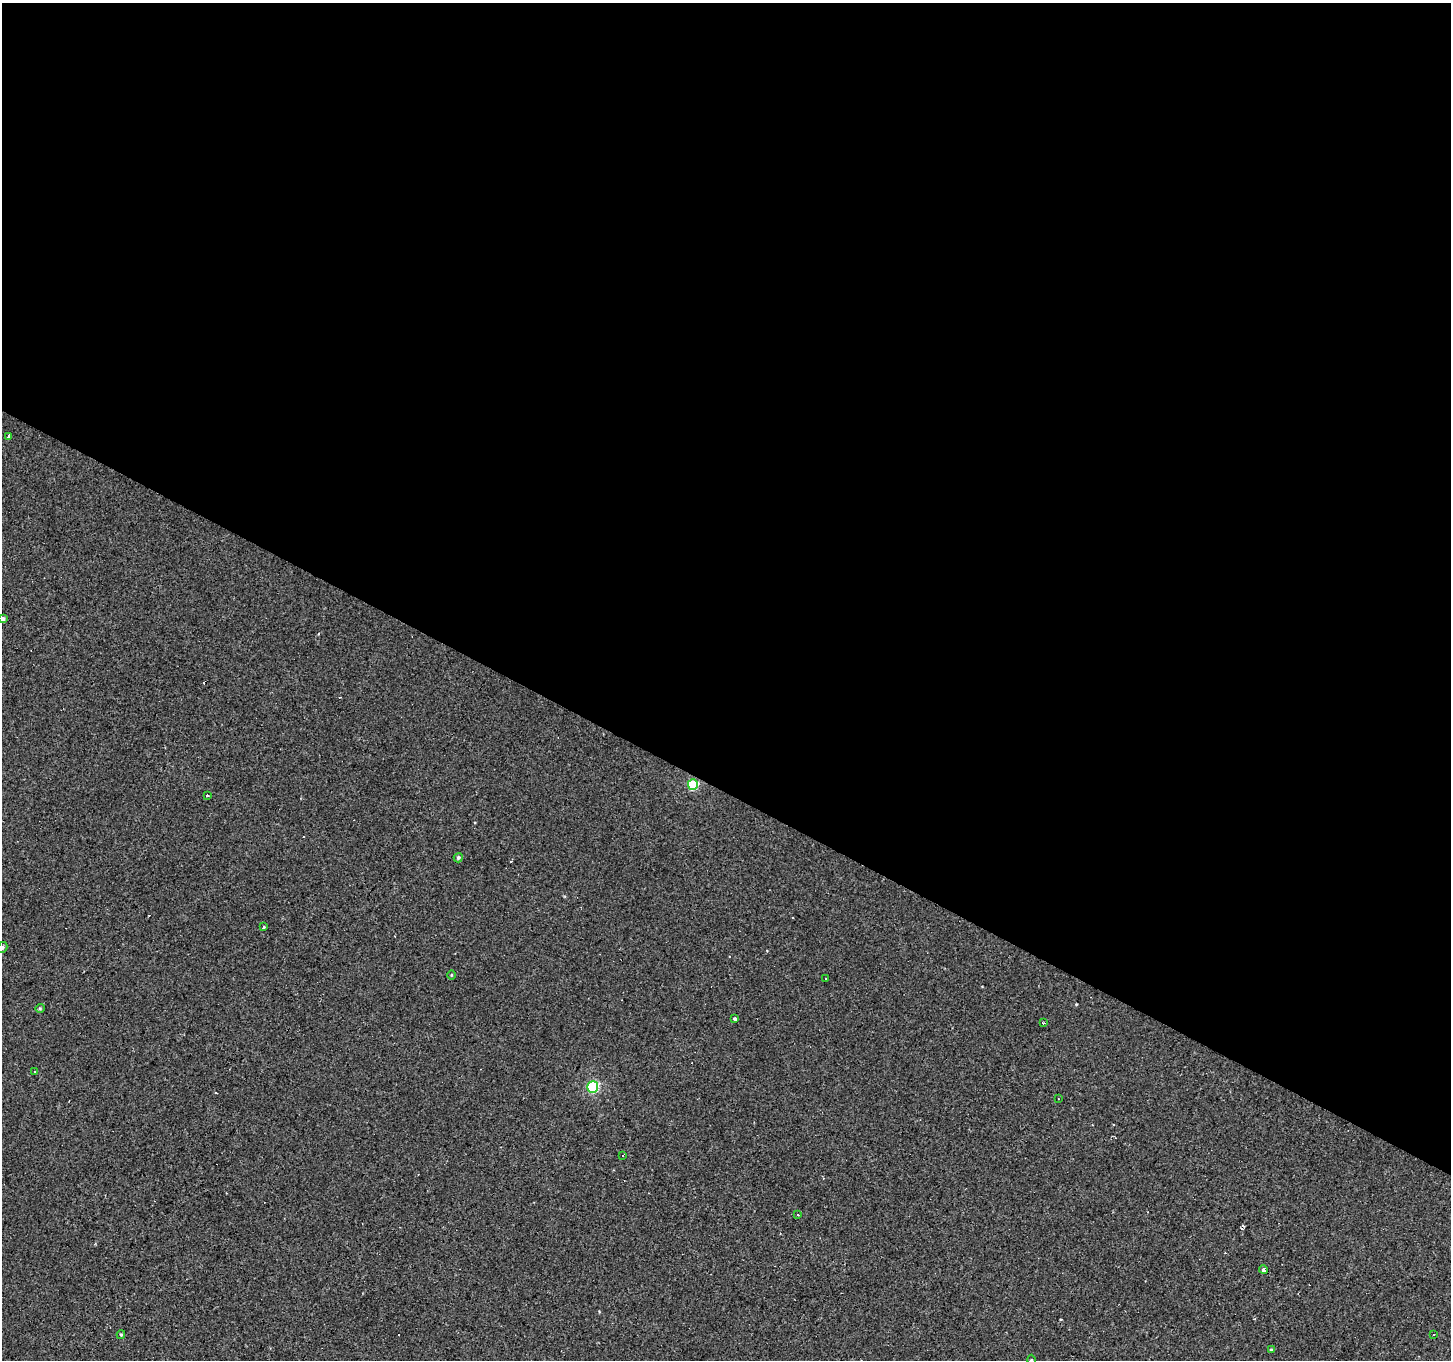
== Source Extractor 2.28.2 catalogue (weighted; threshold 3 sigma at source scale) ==
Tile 3 of 4 x 4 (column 3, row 1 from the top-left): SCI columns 2898-4346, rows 4335-5692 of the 5794 x 5883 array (HDU 1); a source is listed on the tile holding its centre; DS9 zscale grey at full resolution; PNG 1453 x 1362 px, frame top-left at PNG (2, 3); each listed source drawn as its Kron ellipse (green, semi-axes under 4 px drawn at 4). Shown black and unused: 58% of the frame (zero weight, under 2 of 3 exposures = <1% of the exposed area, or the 3 px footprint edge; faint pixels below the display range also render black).
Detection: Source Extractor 2.28.2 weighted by HDU 2 'WHT'; one run over the whole footprint, this tile lists its part. Background -8.71e-05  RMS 0.0051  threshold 0.023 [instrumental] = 3 sigma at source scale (4.5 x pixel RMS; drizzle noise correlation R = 1.50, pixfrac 1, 0.0396/0.0396 arcsec/px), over >= 5 px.
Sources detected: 35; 13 cosmic-ray / hot-pixel residue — neither listed nor drawn; the other 22 listed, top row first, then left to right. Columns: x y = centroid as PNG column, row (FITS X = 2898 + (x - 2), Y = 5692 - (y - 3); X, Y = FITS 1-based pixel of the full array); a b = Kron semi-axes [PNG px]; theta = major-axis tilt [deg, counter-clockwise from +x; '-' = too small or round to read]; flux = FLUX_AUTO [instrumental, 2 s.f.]
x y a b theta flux
8 436 3 3 - 5.3
3 619 4 4 - 1.4
693 785 5 5 - 32
207 795 3 3 - 2.8
458 858 5 4 - 1
263 927 4 3 - 2.4
2 948 6 4 60 1
451 975 5 3 - 0.46
826 978 2 2 - 0.44
40 1008 4 4 - 0.57
735 1019 3 3 - 1.3
1043 1023 4 3 - 0.64
34 1072 3 3 - 1.5
593 1087 5 5 - 39
1059 1099 2 2 - 0.39
623 1156 3 2 - 0.93
798 1215 3 3 - 1.2
1263 1270 4 4 - 1.8
1434 1334 3 2 - 0.82
121 1335 4 4 - 0.62
1271 1350 4 4 - 0.88
1031 1360 5 3 - 0.55
Isophote crosses this tile's border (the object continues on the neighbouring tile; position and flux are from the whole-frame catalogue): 3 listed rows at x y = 3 619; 2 948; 1031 1360